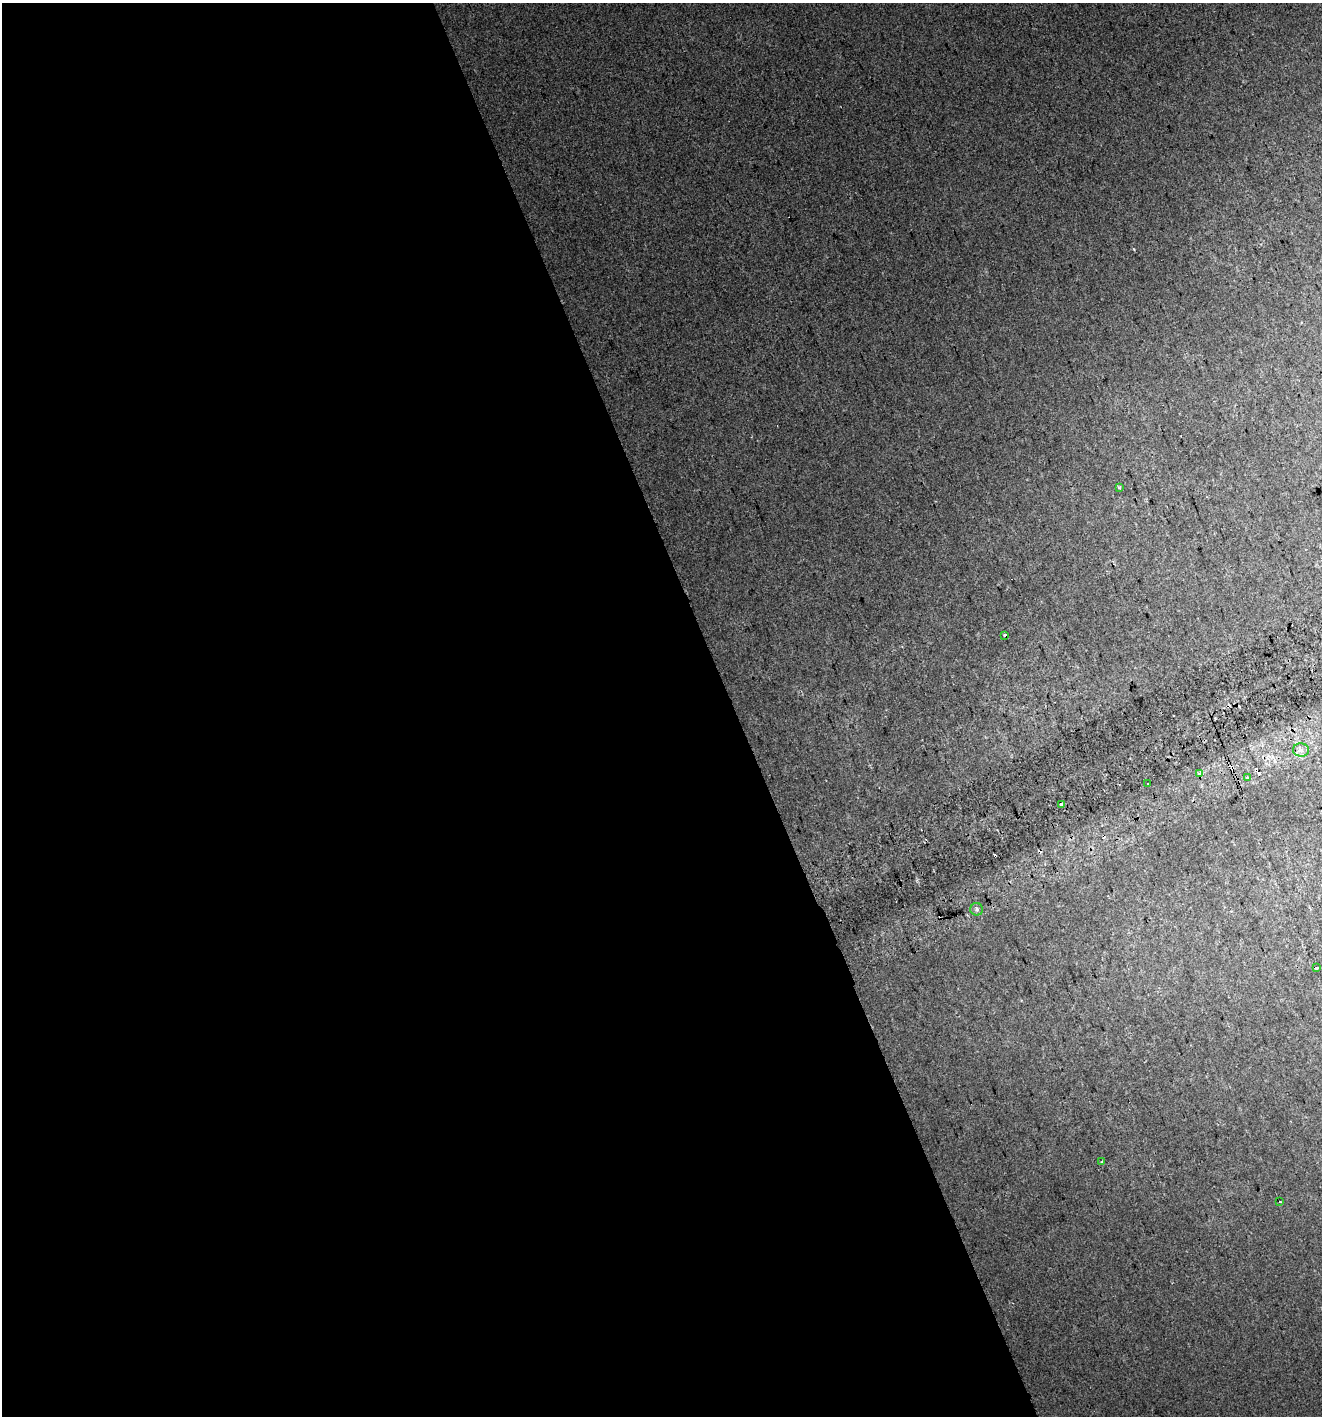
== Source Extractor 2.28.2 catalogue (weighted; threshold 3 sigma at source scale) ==
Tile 9 of 4 x 4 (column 1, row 3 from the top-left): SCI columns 108-1427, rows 1456-2869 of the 5552 x 5736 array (HDU 1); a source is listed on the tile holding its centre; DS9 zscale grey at full resolution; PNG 1324 x 1418 px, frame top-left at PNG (2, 3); each listed source drawn as its Kron ellipse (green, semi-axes under 4 px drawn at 4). Shown black and unused: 56% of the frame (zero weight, under 2 of 3 exposures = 4% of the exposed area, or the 3 px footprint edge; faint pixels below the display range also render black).
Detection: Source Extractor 2.28.2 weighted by HDU 2 'WHT'; one run over the whole footprint, this tile lists its part. Background 0.0166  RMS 0.01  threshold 0.0466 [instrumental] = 3 sigma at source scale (4.5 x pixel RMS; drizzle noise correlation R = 1.50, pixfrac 1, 0.0396/0.0396 arcsec/px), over >= 5 px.
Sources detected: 20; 9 cosmic-ray / hot-pixel residue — neither listed nor drawn; the other 11 listed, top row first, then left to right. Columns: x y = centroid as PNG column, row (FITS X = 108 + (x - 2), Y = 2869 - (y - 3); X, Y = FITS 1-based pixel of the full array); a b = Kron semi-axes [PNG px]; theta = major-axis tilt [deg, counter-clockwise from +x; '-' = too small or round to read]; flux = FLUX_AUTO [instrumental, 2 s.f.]
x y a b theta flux
1119 488 3 3 - 1.4
1004 635 3 3 - 7.4
1301 750 8 6 -4 4.3
1200 773 3 3 - 10
1247 778 3 3 - 5.3
1148 784 3 2 - 1.2
1061 804 3 3 - 39
977 909 6 6 - 2.8
1317 968 3 3 - 6.7
1101 1162 4 3 - 0.94
1280 1202 3 2 - 0.81
Unlisted compact peaks at least as high as the median listed source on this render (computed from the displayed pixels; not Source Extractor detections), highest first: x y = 1134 249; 917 880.